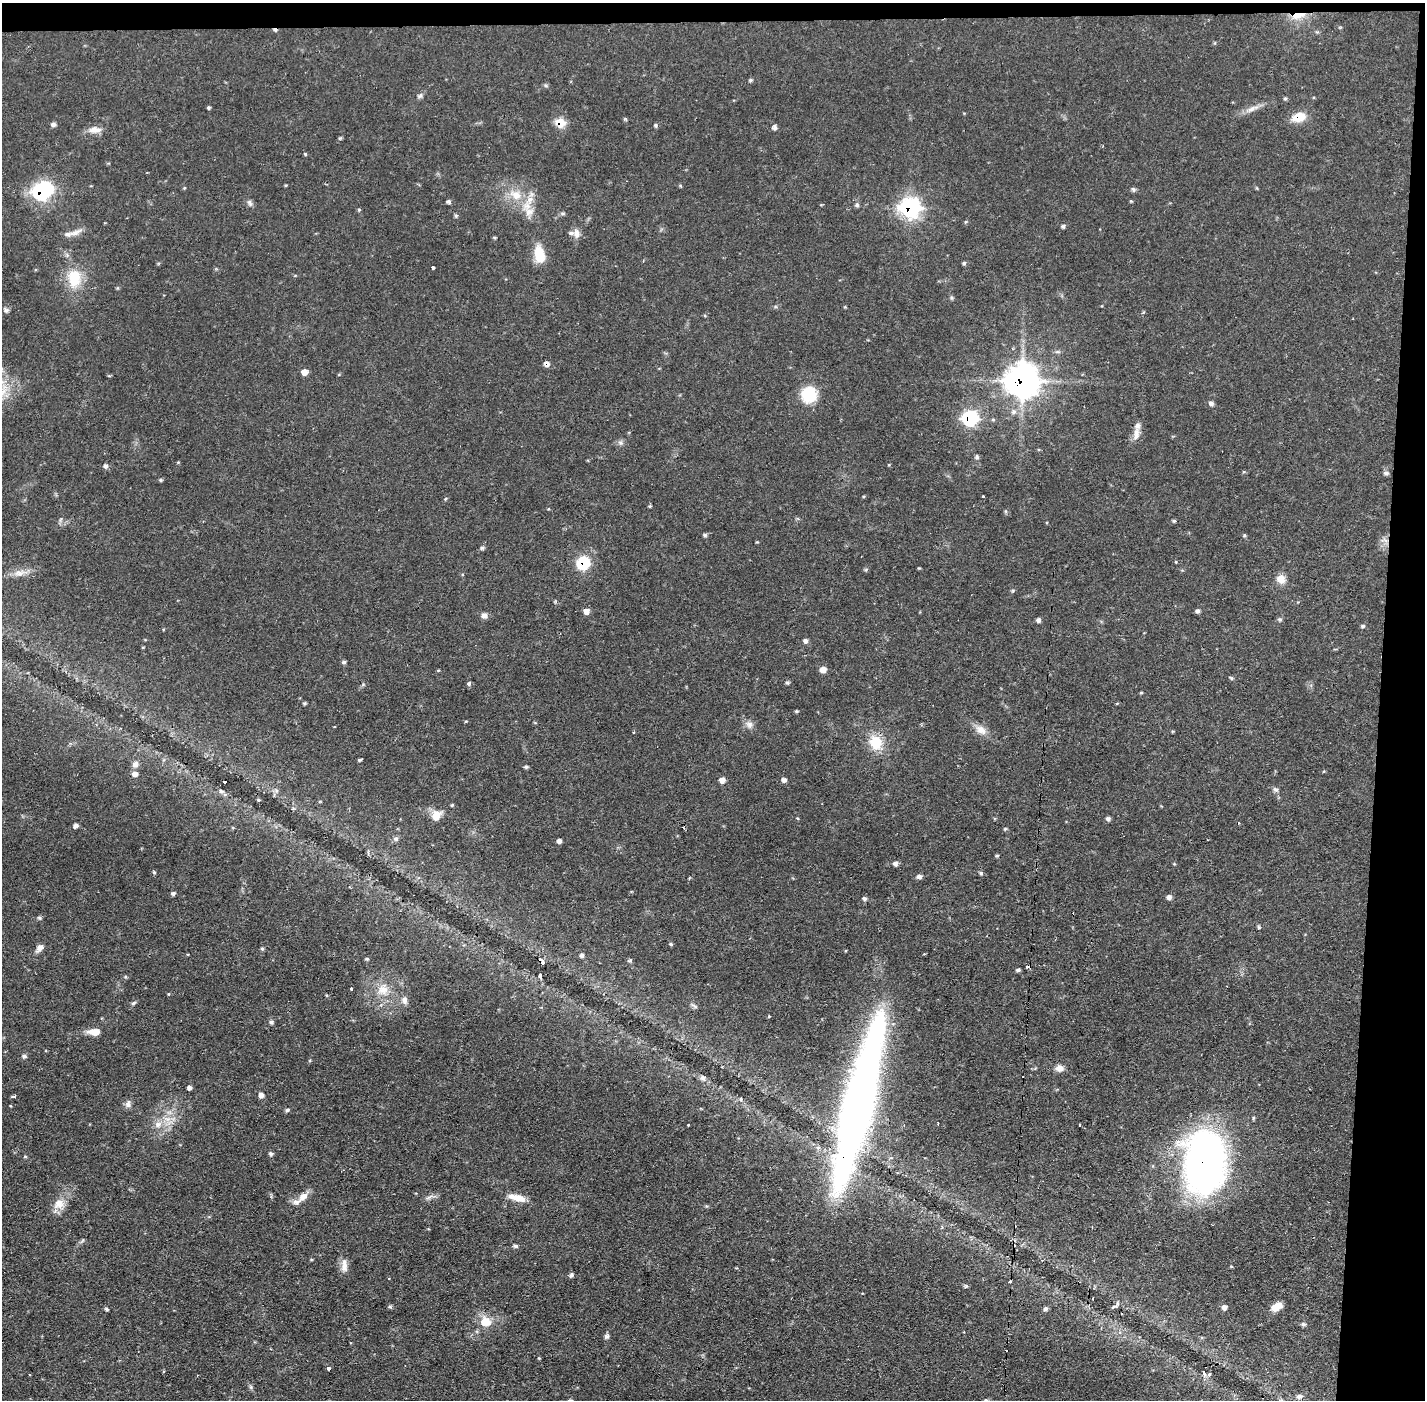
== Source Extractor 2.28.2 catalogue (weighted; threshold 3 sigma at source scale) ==
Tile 3 of 3 x 3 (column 3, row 1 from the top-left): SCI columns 2846-4268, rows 2850-4247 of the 4268 x 4301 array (HDU 1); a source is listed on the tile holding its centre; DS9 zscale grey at full resolution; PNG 1427 x 1402 px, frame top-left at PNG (2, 3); no overlay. Shown black and unused: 5% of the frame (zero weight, under 2 of 3 exposures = <1% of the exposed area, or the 3 px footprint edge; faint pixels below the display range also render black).
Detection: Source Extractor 2.28.2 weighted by HDU 2 'WHT'; one run over the whole footprint, this tile lists its part. Background 0.0561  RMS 0.0059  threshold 0.0263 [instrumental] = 3 sigma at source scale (4.5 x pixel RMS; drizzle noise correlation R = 1.50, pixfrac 1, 0.05/0.05 arcsec/px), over >= 5 px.
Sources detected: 172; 2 inside a brighter object's white glare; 6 cosmic-ray / hot-pixel residue — not listed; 3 inside a brighter listed object's ellipse — not listed separately; the other 161 listed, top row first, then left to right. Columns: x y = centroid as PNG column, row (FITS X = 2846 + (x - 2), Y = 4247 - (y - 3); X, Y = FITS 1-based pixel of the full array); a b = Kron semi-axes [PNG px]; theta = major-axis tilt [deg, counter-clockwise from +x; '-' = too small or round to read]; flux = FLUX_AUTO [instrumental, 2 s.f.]
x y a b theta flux
1298 15 19 8 14 7.4
750 80 5 4 - 0.78
420 96 8 5 40 1.4
1285 99 5 4 - 0.82
209 108 4 3 - 0.78
1251 109 13 5 21 3.1
1299 117 15 10 16 9.8
560 123 7 6 - 15
53 124 6 5 - 1.6
656 125 5 4 - 0.84
774 127 6 5 - 1.5
95 130 18 9 0 4.6
305 154 4 4 - 0.61
1134 189 6 6 - 1.1
41 192 9 7 -53 100
516 195 14 12 -44 8.5
530 200 11 8 53 4.4
1131 201 4 4 - 0.51
449 202 5 4 - 1.3
249 203 9 6 -60 1.7
857 205 6 4 -45 0.93
910 208 9 9 - 180
359 210 5 4 - 0.67
529 212 13 12 - 5.8
563 213 6 4 18 0.86
456 216 5 5 - 0.83
1063 227 5 4 - 0.93
74 233 22 6 22 4.2
576 233 12 9 -68 3.4
539 254 19 10 -78 14
964 263 5 4 - 0.91
433 268 3 3 - 1.8
74 278 25 18 89 17
6 310 7 6 - 1.3
1057 352 7 4 18 0.95
547 364 6 6 - 2.5
304 372 6 6 - 3.9
1022 380 12 12 - 680
809 395 14 14 - 22
1211 403 7 6 - 1.6
970 419 8 8 - 72
1136 434 19 8 81 4.2
620 442 7 4 -19 1.2
977 457 7 5 -78 1
106 466 6 5 - 1.7
1386 473 8 4 -14 1.2
161 480 5 4 - 0.7
983 497 3 3 - 2.1
445 499 5 3 - 0.59
650 506 4 4 - 0.66
1174 521 5 4 - 0.77
705 535 5 5 - 0.96
482 548 6 4 14 1
1176 562 3 3 - 0.75
583 563 11 10 - 23
19 573 16 8 7 4.5
1281 579 10 9 - 5.6
586 611 6 6 - 3.7
1198 611 6 5 - 1.2
484 615 8 7 - 2.2
1280 619 6 4 -1 0.92
1039 620 5 5 - 1.7
1363 626 5 5 - 0.83
805 641 6 5 - 1.5
344 662 6 5 - 0.93
823 670 6 6 - 3.9
1232 678 6 4 -38 0.79
469 683 5 4 - 1.7
787 683 6 4 -1 0.9
1141 693 5 3 - 0.55
305 703 5 4 - 0.83
796 711 4 4 - 0.66
749 725 10 8 -89 2.7
981 730 17 10 -39 5.2
876 742 18 16 -69 14
359 760 4 4 - 0.72
135 764 9 7 65 2.5
526 767 5 5 - 0.85
135 774 6 5 - 2.6
722 780 5 5 - 4
784 780 6 6 - 1.7
1275 789 8 5 -30 1.4
221 791 6 5 - 1.1
276 791 6 4 72 1.2
258 800 5 3 - 0.73
452 805 4 3 - 0.59
436 816 13 10 69 6.3
1108 819 6 5 - 1.2
76 826 6 5 - 1.8
1005 829 5 4 - 0.68
396 839 8 6 -13 1.4
559 841 5 5 - 1.9
997 856 5 4 - 0.77
895 864 6 6 - 1.6
154 872 5 4 - 0.88
981 873 5 4 - 0.85
920 877 7 5 6 1.9
689 878 4 3 - 0.56
173 893 5 4 - 1.3
1169 897 6 5 - 2.1
865 898 6 5 - 1.3
39 918 5 5 - 0.99
1258 927 6 3 -70 0.74
671 944 5 4 - 0.77
40 948 12 7 48 2.8
262 949 5 4 - 0.83
582 955 6 5 - 1.2
367 959 5 4 - 0.79
630 960 6 4 39 0.86
542 961 7 4 -52 1.7
1017 970 6 4 15 0.96
540 976 5 4 - 0.94
125 977 5 4 - 0.69
351 989 3 3 - 1.7
383 990 16 14 60 8.9
168 994 4 3 - 0.43
404 1000 10 7 -83 2.7
133 1003 7 5 28 1
694 1006 10 3 -32 1.1
769 1016 3 3 - 0.55
271 1022 5 5 - 1.2
94 1032 15 8 -3 5.4
24 1056 6 5 - 1.2
1059 1068 10 8 -2 3.2
703 1078 9 6 -57 1.8
189 1088 5 4 - 1.6
261 1095 5 5 - 2.6
15 1096 3 3 - 4.4
741 1099 5 5 - 1
128 1104 11 7 85 2.1
858 1108 173 28 76 440
287 1110 5 4 - 1
158 1124 10 8 27 3.9
688 1125 3 3 - 0.71
1079 1125 3 3 - 0.8
25 1157 5 3 - 0.56
1205 1162 61 38 89 240
303 1197 16 9 45 5.2
429 1197 12 4 30 1.7
517 1198 21 8 -13 7.2
59 1204 15 13 46 7.1
515 1246 6 4 -4 1.2
344 1266 18 8 -90 4.4
571 1275 6 5 - 1.2
966 1286 5 4 - 0.84
1093 1298 3 2 - 0.56
1114 1306 6 4 20 1.1
390 1307 6 4 -42 0.88
1224 1307 6 6 - 2.2
1276 1307 11 7 27 7
107 1309 4 4 - 1.1
1045 1309 6 5 - 1.4
486 1322 14 12 -18 8.8
1303 1324 7 5 -1 1.1
606 1336 7 6 - 1.4
1006 1350 3 2 - 1.4
539 1358 4 4 - 0.47
329 1368 4 3 - 4.4
1209 1374 6 5 - 1.2
251 1387 7 4 -71 0.98
1299 1396 9 6 11 2
Overlapping masked pixels (flux is a lower limit): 12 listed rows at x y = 1298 15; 1299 117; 560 123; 41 192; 910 208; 547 364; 1022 380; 970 419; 583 563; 542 961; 858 1108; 1205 1162
Isophote crosses this tile's border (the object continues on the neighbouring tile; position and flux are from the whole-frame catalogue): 1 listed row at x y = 858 1108
Unlisted compact peaks at least as high as the median listed source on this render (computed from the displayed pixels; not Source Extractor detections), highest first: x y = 271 1154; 1244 535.